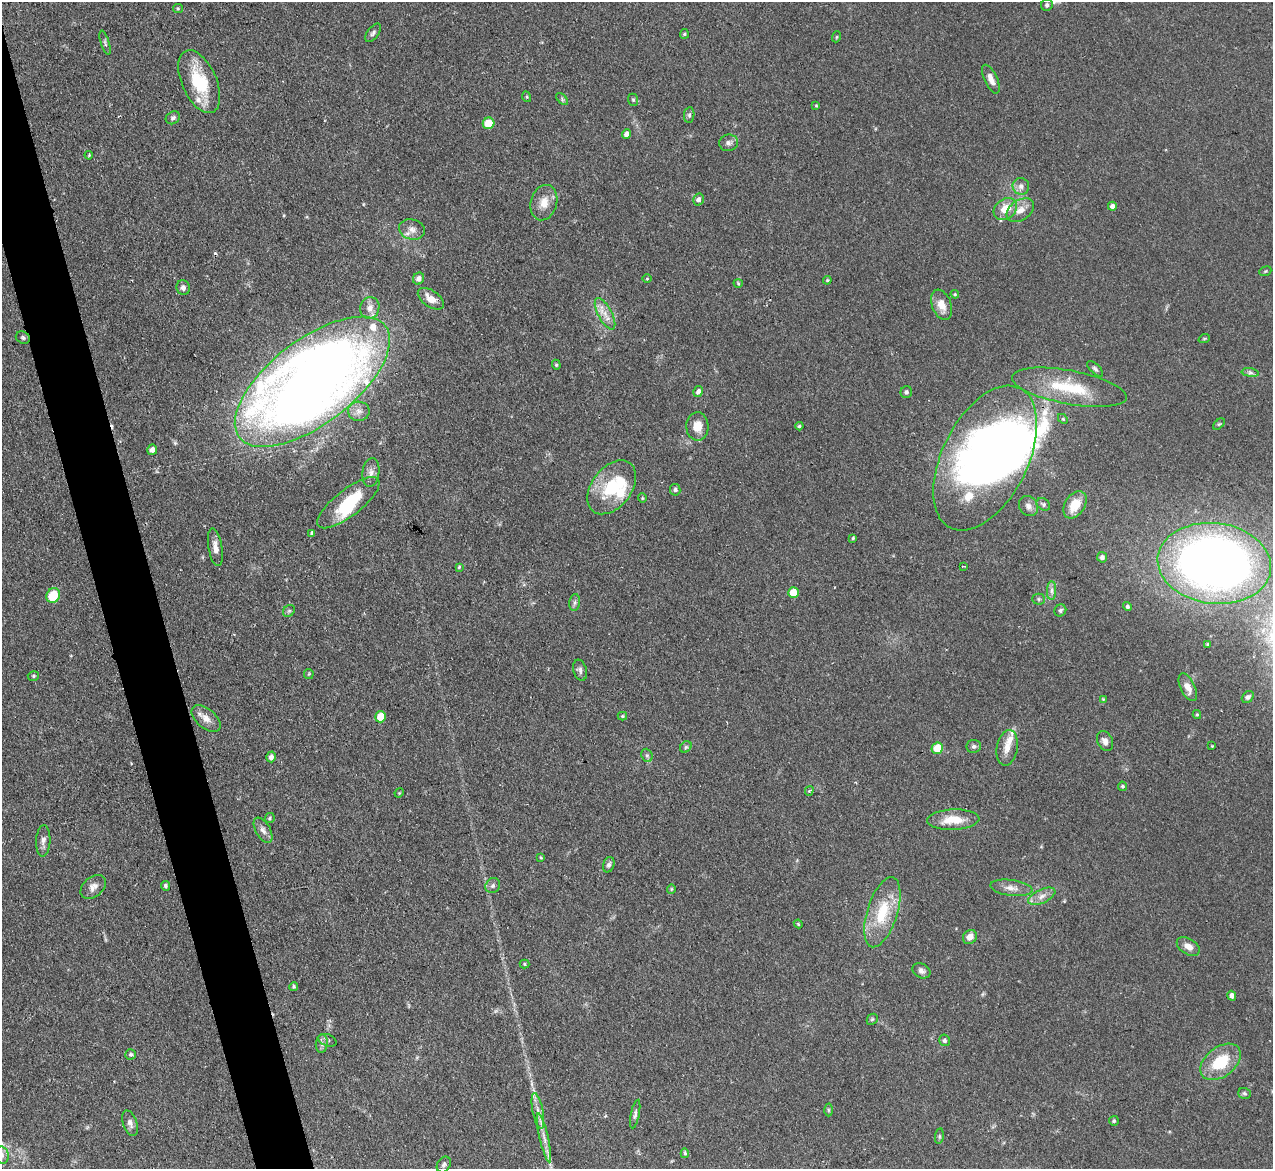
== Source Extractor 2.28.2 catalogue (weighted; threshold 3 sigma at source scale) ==
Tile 11 of 4 x 4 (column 3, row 3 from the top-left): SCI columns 2545-3815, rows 1427-2593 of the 5089 x 5065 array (HDU 1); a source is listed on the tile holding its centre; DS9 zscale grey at full resolution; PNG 1275 x 1171 px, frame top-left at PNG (2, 2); each listed source drawn as its Kron ellipse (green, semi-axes under 4 px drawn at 4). Shown black and unused: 4% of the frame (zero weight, under 2 of 3 exposures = <1% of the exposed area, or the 3 px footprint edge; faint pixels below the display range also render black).
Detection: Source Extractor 2.28.2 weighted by HDU 2 'WHT'; one run over the whole footprint, this tile lists its part. Background 0.0886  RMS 0.0061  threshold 0.0274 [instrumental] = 3 sigma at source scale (4.5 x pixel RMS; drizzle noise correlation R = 1.50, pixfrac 1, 0.05/0.05 arcsec/px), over >= 5 px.
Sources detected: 147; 4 inside a brighter object's white glare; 2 cosmic-ray / hot-pixel residue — neither listed nor drawn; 7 inside a brighter listed object's ellipse — not listed separately; the other 134 listed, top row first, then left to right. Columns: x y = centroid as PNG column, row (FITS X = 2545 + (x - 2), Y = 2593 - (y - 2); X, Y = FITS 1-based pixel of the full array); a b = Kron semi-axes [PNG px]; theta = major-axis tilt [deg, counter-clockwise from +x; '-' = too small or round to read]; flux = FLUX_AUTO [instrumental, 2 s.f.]
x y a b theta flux
1047 5 6 5 - 1.6
178 8 5 4 - 0.69
373 33 11 5 54 1.7
684 34 5 4 - 0.79
836 37 5 3 - 0.57
105 43 12 4 -73 1.4
991 79 15 6 -65 4.7
199 82 33 17 -66 30
527 97 5 3 - 0.61
562 99 7 4 -47 1.1
633 100 6 5 - 0.97
816 106 4 3 - 0.55
689 115 8 5 82 1.2
173 118 7 6 - 1.6
488 123 6 5 - 15
626 134 5 4 - 3.3
729 143 9 8 - 2.4
89 155 4 3 - 0.58
1021 186 8 8 - 3.2
698 199 6 5 - 2.3
544 203 18 13 74 8.1
1112 206 4 4 - 2.3
1005 209 13 10 37 10
1020 210 15 10 34 6.2
412 229 13 10 -15 4.5
1265 271 6 4 21 0.8
419 279 6 5 - 2.8
647 279 5 3 - 0.54
827 280 4 3 - 0.68
738 283 4 4 - 0.72
183 287 7 7 - 2.4
955 294 4 4 - 0.66
431 299 15 8 -35 6.6
941 305 16 9 -68 7.4
370 308 11 9 73 5.1
605 314 17 7 -62 5.6
23 338 7 6 - 1.3
1204 339 6 3 19 0.65
556 365 5 4 - 0.76
1095 369 10 4 -45 1.4
1250 373 8 4 -8 1.6
312 382 92 42 37 960
1069 387 58 17 -11 32
698 391 5 4 - 2.2
906 392 6 5 - 1.6
359 411 11 9 -2 3.9
1063 419 6 3 -45 0.83
1219 424 7 4 43 0.86
697 426 14 11 -88 8.2
799 426 4 3 - 0.89
152 450 5 5 - 2.7
985 458 78 43 63 360
371 472 14 8 82 3.7
612 487 30 20 52 31
675 490 6 5 - 1.3
642 498 4 4 - 0.67
348 503 38 13 38 29
1043 504 7 5 -37 1.3
1075 505 15 10 58 11
1028 506 10 9 - 3.1
312 533 4 3 - 1.3
853 538 3 3 - 0.77
215 547 19 7 -80 4.6
1102 557 5 5 - 2.1
1214 563 57 40 -7 530
963 566 4 2 - 0.67
459 567 4 4 - 0.75
1052 591 9 4 90 2.2
793 592 5 5 - 12
53 595 8 6 60 17
1039 599 6 5 - 1.2
575 602 8 5 83 1.5
1127 607 5 4 - 1.3
1060 610 6 5 - 1.5
289 611 6 5 - 1.1
1208 644 4 4 - 0.76
580 670 10 6 -73 2.1
309 674 5 4 - 0.7
33 676 6 4 15 0.97
1188 687 15 7 -64 5
1248 697 7 5 45 1.6
1103 699 4 4 - 0.52
1197 715 4 4 - 0.69
622 716 4 4 - 0.74
381 717 6 5 - 11
206 719 17 9 -40 5.9
1105 741 10 7 -64 3.2
974 746 7 6 - 1.7
1212 746 3 3 - 0.58
686 747 6 5 - 1.1
937 748 6 5 - 13
1007 748 18 10 80 6.6
647 755 7 5 -69 1.3
271 757 5 5 - 2.3
1122 786 5 4 - 1.1
809 791 5 4 - 1.3
399 793 5 3 - 0.54
270 818 5 4 - 0.94
953 820 26 10 2 13
263 830 14 7 -61 3.2
43 841 16 7 87 3.4
541 857 4 3 - 0.56
609 865 8 5 72 1.7
165 886 5 4 - 1.3
493 886 8 7 - 1.8
93 887 14 9 40 4.2
1011 888 21 8 -8 5.1
671 889 4 4 - 0.63
1042 896 14 7 25 4.4
882 912 36 15 72 26
798 924 4 4 - 0.67
970 937 8 6 47 4.6
1188 946 13 7 -32 4.9
524 964 5 4 - 0.76
921 971 9 7 -29 2.3
294 986 4 4 - 0.77
1232 996 5 4 - 2.8
872 1019 6 5 - 0.96
327 1040 9 6 -19 1.6
945 1040 6 5 - 1.5
322 1043 9 6 85 2.2
131 1054 5 5 - 1.3
1220 1062 23 14 38 24
1245 1093 6 5 - 1.2
828 1110 6 4 -89 0.95
538 1111 18 5 -79 4.3
635 1114 14 4 78 1.8
1114 1121 5 4 - 1.2
130 1123 13 7 -71 2.9
939 1136 8 4 82 0.98
544 1138 25 4 -77 5.6
685 1153 5 4 - 1
2 1155 9 7 -76 2.5
444 1165 8 6 58 1.6
Isophote crosses this tile's border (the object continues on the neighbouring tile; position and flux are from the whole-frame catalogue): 2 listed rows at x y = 1214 563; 2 1155